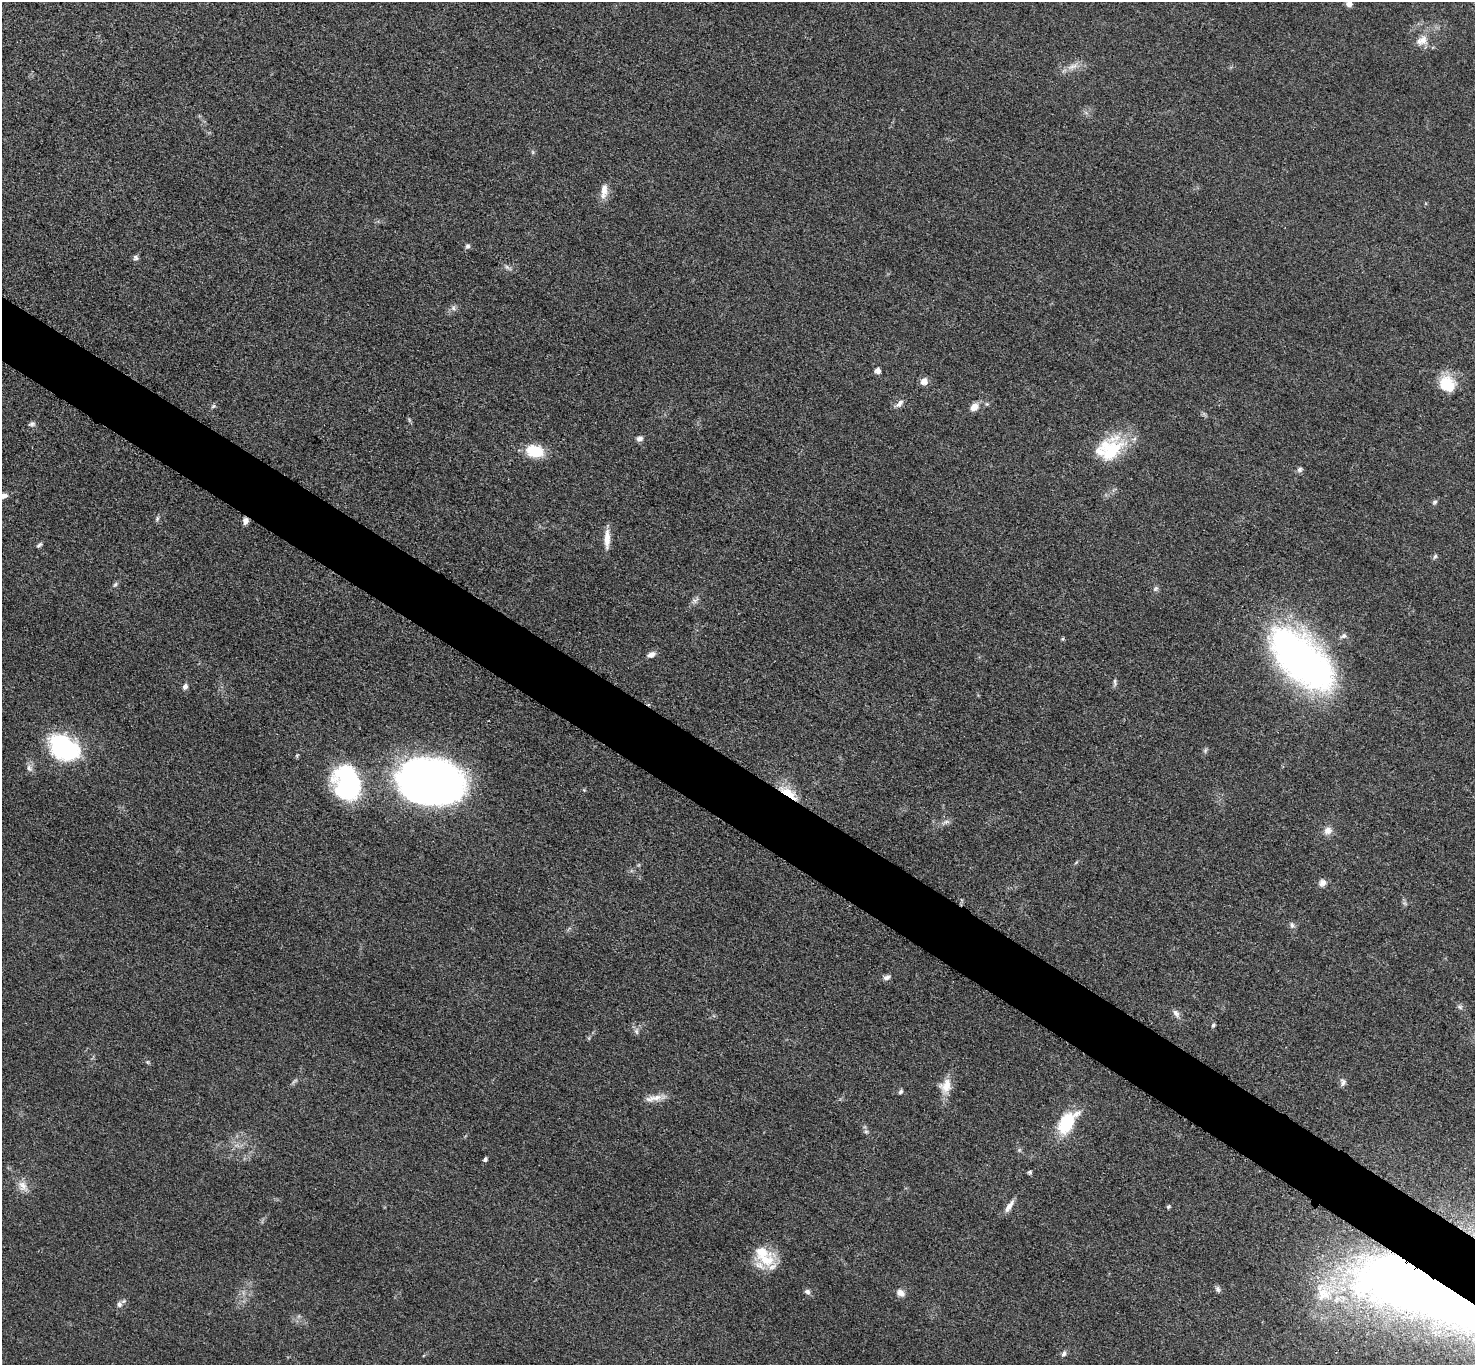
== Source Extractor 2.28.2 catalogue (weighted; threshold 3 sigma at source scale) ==
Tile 6 of 4 x 4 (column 2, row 2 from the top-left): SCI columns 1487-2959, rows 2889-4251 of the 5913 x 5919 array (HDU 1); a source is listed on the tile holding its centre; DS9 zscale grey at full resolution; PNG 1477 x 1367 px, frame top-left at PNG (2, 2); no overlay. Shown black and unused: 5% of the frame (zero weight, under 3 of 5 exposures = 1% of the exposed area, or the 3 px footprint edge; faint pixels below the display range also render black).
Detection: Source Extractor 2.28.2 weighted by HDU 2 'WHT'; one run over the whole footprint, this tile lists its part. Background 0.0536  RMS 0.0058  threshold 0.0259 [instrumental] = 3 sigma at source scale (4.5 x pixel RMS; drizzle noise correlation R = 1.50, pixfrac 1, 0.05/0.05 arcsec/px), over >= 5 px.
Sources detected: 79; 1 too faint to see at this stretch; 1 inside a brighter object's white glare — not listed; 4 inside a brighter listed object's ellipse — not listed separately; the other 73 listed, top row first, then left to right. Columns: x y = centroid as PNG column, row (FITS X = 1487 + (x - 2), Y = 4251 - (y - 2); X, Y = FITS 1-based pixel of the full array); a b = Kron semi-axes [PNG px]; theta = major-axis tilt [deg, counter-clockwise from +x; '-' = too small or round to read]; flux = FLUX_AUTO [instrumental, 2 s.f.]
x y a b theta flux
1349 4 7 6 - 3
1422 40 18 13 32 7
1073 66 18 7 28 4.7
533 152 6 4 -89 0.83
604 191 23 9 83 5.8
467 246 7 6 - 1.4
136 257 7 6 - 1.6
507 267 12 4 -35 1.7
454 308 8 6 -47 1.8
877 370 6 5 - 2.9
924 381 7 7 - 5
1447 384 22 18 -42 17
899 404 13 6 46 2.7
987 404 6 4 -17 0.85
213 406 7 5 22 1.2
974 407 10 8 46 4.8
32 424 8 6 12 1.6
639 439 8 6 2 2.2
1111 450 42 24 56 30
535 451 16 11 -12 21
1299 469 8 6 60 1.6
2 496 13 7 5 3.9
1435 502 7 5 40 1.1
157 519 8 5 65 1.2
245 521 7 6 - 2.7
607 539 23 7 89 6.6
39 545 8 5 41 1.2
1435 556 7 4 62 1.1
115 584 9 5 46 1.4
1156 589 8 7 - 1.4
695 600 11 7 42 2.2
1343 636 9 6 25 1.9
1062 639 5 4 - 0.65
651 654 11 7 21 2.9
1302 659 83 41 -45 220
1115 683 11 5 -85 1.4
185 687 7 6 - 2
64 748 35 25 -31 65
1205 750 7 5 70 1.2
29 768 11 7 -71 2.6
430 782 56 38 -13 400
347 783 34 25 -73 83
584 790 5 5 - 0.61
789 794 24 9 -35 13
945 822 12 5 25 2.2
1328 830 10 9 - 4.1
1322 883 9 8 - 3.1
1292 925 8 6 -89 1.8
887 977 9 6 18 2.1
1460 1007 8 6 -28 1.5
1176 1013 12 7 -56 2.7
1213 1025 6 5 - 0.99
636 1031 10 5 87 1.7
147 1062 5 5 - 0.77
1343 1082 11 8 87 2.2
946 1086 19 15 72 8
901 1091 6 4 58 1.1
656 1098 22 8 6 6
1066 1123 23 12 54 35
866 1131 6 4 0 0.94
1019 1150 6 4 46 0.92
485 1159 6 4 60 1.1
1030 1172 6 5 - 1
23 1186 17 11 -54 6
1009 1206 19 6 56 4
1168 1207 5 5 - 0.95
766 1260 29 16 -13 17
1218 1289 9 6 -71 1.5
807 1292 7 6 - 1.9
900 1293 11 8 -35 3.4
1438 1296 288 69 -21 1000
119 1304 10 7 48 2.4
1064 1353 8 6 63 1.7
Overlapping masked pixels (flux is a lower limit): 3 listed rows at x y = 245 521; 789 794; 1438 1296
Isophote crosses this tile's border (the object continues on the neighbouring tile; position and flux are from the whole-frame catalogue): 3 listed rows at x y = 1349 4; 2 496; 1438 1296